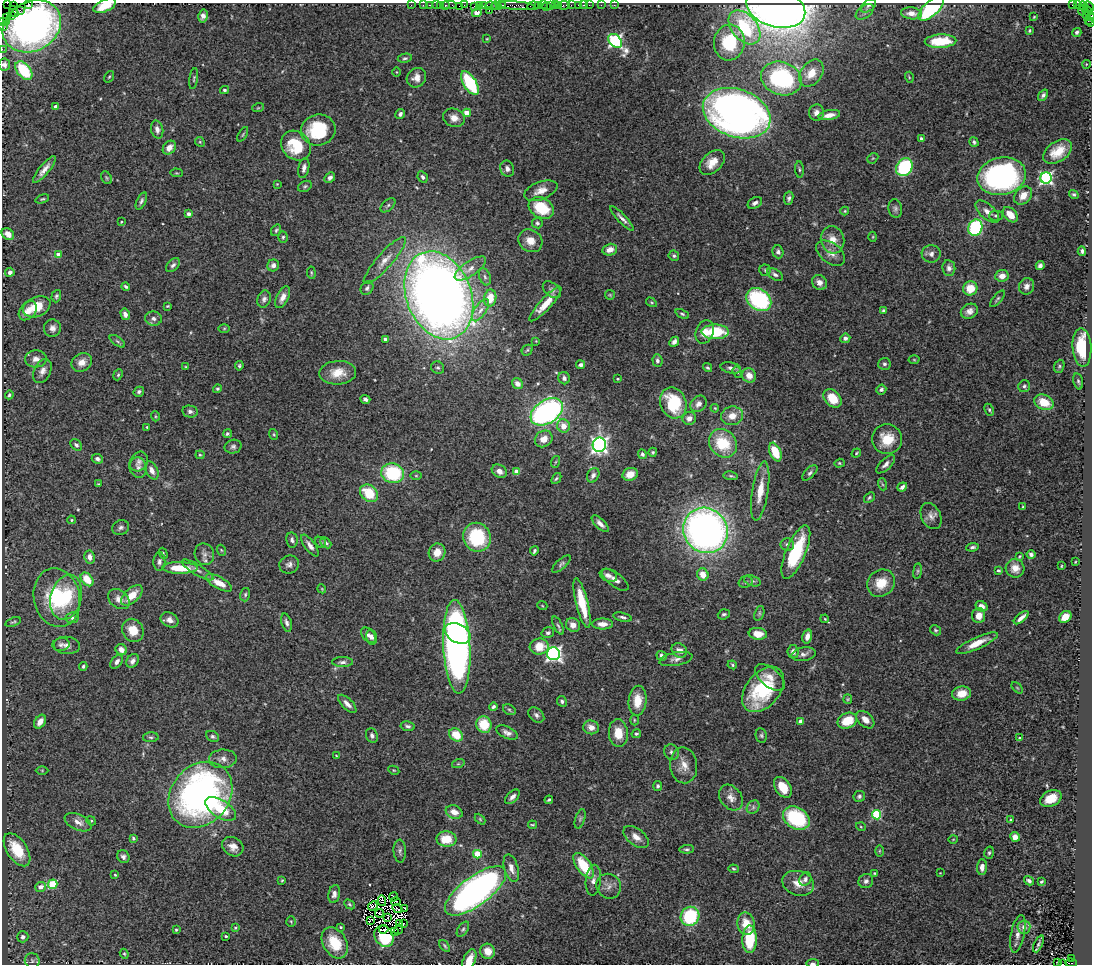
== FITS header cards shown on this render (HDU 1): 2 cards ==
NAXIS1  =                 1090
NAXIS2  =                  962

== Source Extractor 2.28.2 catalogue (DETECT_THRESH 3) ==
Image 1090 x 962 px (HDU 1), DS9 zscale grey, 1 PNG px = 1 image px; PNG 1094 x 966 px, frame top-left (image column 1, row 962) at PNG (2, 3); each listed source drawn as its Kron ellipse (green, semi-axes under 4 px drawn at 4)
Background 1.23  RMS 0.037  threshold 0.111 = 3 sigma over >= 5 px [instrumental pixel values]
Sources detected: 494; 9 with non-positive FLUX_AUTO (blend fragments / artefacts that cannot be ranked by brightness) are neither listed nor drawn; the other 485 listed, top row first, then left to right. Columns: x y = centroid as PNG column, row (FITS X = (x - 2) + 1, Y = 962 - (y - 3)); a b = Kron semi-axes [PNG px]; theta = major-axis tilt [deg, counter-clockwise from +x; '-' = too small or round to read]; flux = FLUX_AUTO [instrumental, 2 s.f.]
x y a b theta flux
7 3 2 2 - 7.7
28 3 2 2 - 64
13 5 2 2 - 5.2
411 5 2 2 - 32
423 5 2 2 - 62
430 5 3 2 - 97
436 5 2 2 - 71
440 5 2 2 - 56
445 5 3 3 - 140
449 5 7 2 0 120
464 5 2 2 - 36
483 5 3 2 - 83
501 5 5 2 - 230
538 5 4 2 - 120
543 5 3 2 - 45
551 5 3 2 - 150
555 5 3 2 - 98
559 5 3 2 - 69
564 5 6 3 9 150
571 5 2 2 - 23
578 5 3 3 - 140
583 5 3 2 - 71
589 5 2 2 - 43
601 5 2 2 - 17
614 5 2 2 - 27
1072 5 3 2 - 90
1077 5 2 2 - 16
105 6 12 6 23 58
460 6 3 2 - 83
475 6 3 2 - 74
479 6 3 2 - 85
491 6 6 3 -3 230
496 6 5 3 - 290
516 6 19 4 -5 490
533 6 6 3 7 220
547 6 4 2 - 160
868 6 8 5 34 6.6
1083 6 5 3 - 82
1089 6 6 3 -48 130
776 8 30 19 -17 2300
931 9 16 7 42 200
20 10 3 2 - 28
489 10 2 2 - 51
1082 11 5 2 - 42
1087 11 5 3 - 55
14 12 6 3 -59 300
865 12 10 6 37 9.3
477 13 5 4 - 33
911 13 10 6 -6 23
1086 15 2 2 - 220
11 16 2 2 - 38
203 16 6 5 - 13
1034 17 3 2 - 2.3
1091 17 4 2 - 67
6 18 2 2 - 60
1088 20 3 3 - 52
2 22 4 2 - 33
6 22 2 2 - 49
1091 22 4 2 - 61
3 26 4 2 - 87
32 26 30 24 29 1100
744 27 19 12 -50 200
1029 30 3 2 - 2.7
1077 32 4 4 - 4.9
487 39 3 2 - 1.8
615 41 8 6 -45 570
940 41 16 6 2 94
729 42 18 15 83 150
2 49 2 2 - 32
405 58 7 4 10 4.6
1086 64 4 3 - 1.7
4 65 6 5 - 6.6
24 70 11 6 -51 110
396 72 4 3 - 2.1
811 73 15 10 53 39
109 77 6 3 54 2.7
909 77 5 3 - 2.5
416 78 10 9 - 20
781 78 21 16 -19 310
194 79 11 4 82 4.5
470 83 13 6 -58 190
224 90 4 3 - 3.8
1043 95 6 4 54 6.5
56 107 4 4 - 9.2
258 108 6 3 18 2.8
467 113 4 4 - 39
737 113 35 24 -20 1600
816 113 8 7 - 14
400 114 5 4 - 6.4
829 115 11 5 11 19
454 118 11 9 -21 22
157 129 9 6 -77 12
318 130 17 15 14 140
243 134 8 3 60 3.4
921 139 4 3 - 8.8
200 142 5 4 - 2.5
974 142 5 4 - 4.5
296 146 16 13 -45 100
169 148 7 6 - 18
1058 152 16 10 35 44
873 158 6 4 43 3.2
712 162 14 9 43 34
904 167 9 7 56 240
304 168 10 5 79 11
507 169 8 7 - 12
799 169 8 3 -86 4
44 170 16 5 50 18
176 173 6 2 -5 2.1
1002 176 24 18 12 640
422 177 6 4 -62 6
106 178 7 5 -56 4
330 178 6 4 46 7.8
1046 178 6 5 - 520
277 184 3 3 - 1.8
305 186 7 5 27 4.4
541 191 17 8 20 25
1023 195 10 7 48 27
1074 195 5 4 - 4.3
789 198 7 4 81 5.8
42 199 7 3 17 3.3
141 201 9 4 64 6.6
755 203 8 5 28 9.2
388 205 9 5 43 5
541 208 13 10 -30 96
895 208 9 6 -81 7.6
845 211 4 4 - 2.6
987 212 14 7 -41 17
189 214 4 3 - 7
1010 215 9 6 -46 34
996 216 7 5 0 4.9
622 218 16 4 -47 11
121 222 3 2 - 1.9
537 223 5 5 - 5.4
975 228 8 7 - 240
276 230 6 4 57 4.2
8 234 7 5 -41 21
283 237 5 4 - 4.1
873 237 5 3 - 2.3
832 240 14 11 -75 31
530 241 13 11 -35 29
610 250 7 5 13 19
1082 251 5 3 - 5.6
778 252 6 5 - 7
831 253 16 10 -36 22
58 254 4 4 - 19
931 254 9 8 - 11
674 256 5 5 - 5.1
385 261 30 7 48 29
173 265 8 5 43 8.3
273 265 6 5 - 11
1040 266 4 4 - 7.1
949 268 8 6 -83 9.5
470 269 18 7 35 19
765 270 5 5 - 4.1
10 272 4 4 - 9.2
311 273 6 3 -83 3.3
775 274 9 5 -32 7.3
1002 276 7 6 - 18
485 277 9 5 -70 6.9
819 282 8 7 - 15
1027 286 8 7 - 13
126 287 4 3 - 4.3
367 288 7 5 53 6.3
970 288 7 7 - 45
552 290 10 6 -40 8.5
439 295 45 32 -68 3000
610 295 5 5 - 2.8
56 296 6 4 72 4.8
283 297 12 6 64 19
490 298 8 6 82 42
264 299 8 6 69 8.6
997 299 10 3 49 4.3
759 300 13 10 -36 270
651 302 6 3 -31 2.7
545 304 23 6 48 37
167 306 4 2 - 2.6
37 307 14 9 24 57
480 310 13 6 56 14
883 310 4 3 - 3.5
28 311 11 7 50 20
969 311 9 7 26 14
125 314 6 4 -76 15
682 314 7 4 -25 4.5
153 319 8 7 - 9.8
52 328 8 8 - 13
224 328 6 4 1 3
705 332 12 8 69 26
715 332 13 7 0 120
845 338 5 4 - 7.3
385 339 4 3 - 8.9
117 341 9 4 -35 5.1
536 341 3 3 - 1.8
674 342 5 4 - 9.2
1082 347 19 9 -87 110
527 350 6 5 - 3.9
36 359 11 8 2 16
657 360 6 5 - 7
914 360 5 3 - 2.5
82 362 10 8 32 25
884 364 6 6 - 5.8
580 365 4 4 - 6.9
239 366 4 4 - 3.9
1059 366 7 5 69 3.9
186 367 3 3 - 2.5
438 368 7 6 - 5.5
708 368 5 4 - 3.6
731 368 10 5 -11 9.1
42 371 13 8 65 15
737 372 6 4 -69 3.7
338 373 18 12 3 40
118 375 6 4 67 3.7
749 375 7 6 - 25
564 378 6 5 - 7.1
617 379 3 2 - 2.9
1078 381 8 4 -77 4.7
517 384 6 5 - 14
1024 386 6 6 - 5.5
217 389 4 4 - 3.8
881 389 5 4 - 6.4
139 392 5 4 - 5.8
9 395 4 4 - 4.5
832 398 10 7 -47 51
365 399 5 3 - 6.2
1044 402 10 7 -23 50
673 403 16 13 -67 130
699 404 9 7 47 14
715 408 4 3 - 2.3
989 410 6 4 -63 4
190 411 8 6 -11 8.1
547 412 18 11 33 690
155 416 5 3 - 2.5
732 416 11 9 12 30
689 418 7 6 - 13
564 426 7 6 - 27
147 427 3 3 - 2.8
227 434 4 4 - 4.4
274 434 6 3 -70 3.1
544 439 9 7 38 24
887 439 15 15 - 56
723 443 15 13 -48 100
76 445 6 5 - 6.7
599 445 7 6 - 850
233 447 8 7 - 7.7
653 452 4 4 - 3.6
775 452 10 5 -67 70
856 453 5 3 - 2.7
642 454 5 4 - 5.4
200 455 4 4 - 2.8
97 459 6 5 - 8.6
139 462 10 8 54 10
555 462 6 4 70 3.1
839 463 5 4 - 3.2
886 464 12 5 44 11
138 467 10 8 -74 11
152 470 10 6 -63 15
499 471 8 6 -30 17
517 472 4 4 - 46
393 473 11 10 - 170
810 473 9 5 45 6.9
630 474 8 6 21 27
593 475 8 6 60 10
416 476 6 4 0 2.9
731 476 7 4 -7 4
556 478 6 4 49 4
98 484 4 3 - 2.4
882 484 6 4 -71 3.3
902 487 5 3 - 8.2
760 491 30 8 81 48
369 493 10 7 -41 79
869 497 6 4 40 4.7
1023 507 4 2 - 2.3
931 516 14 9 -64 17
71 520 4 3 - 2.7
600 524 11 5 -44 12
121 528 8 7 - 7.7
705 530 23 21 -50 1400
477 537 15 13 -61 160
292 540 7 5 -79 7.4
321 542 6 5 - 4.1
326 543 6 4 -43 6.3
787 544 7 6 - 7
310 546 13 5 -54 13
973 547 6 3 7 5.1
221 550 5 3 - 2.5
534 551 5 3 - 4.4
437 552 9 8 - 31
796 552 28 10 67 160
163 553 6 3 -71 3.8
204 554 11 9 -69 13
1031 554 4 4 - 6.6
1019 556 3 3 - 2.7
90 557 6 5 - 15
159 562 9 6 88 8
1075 562 3 2 - 1.7
289 564 10 9 - 11
561 564 11 5 42 6.4
1061 566 4 2 - 2
180 568 18 5 -1 70
1015 568 9 9 - 24
197 570 18 5 -31 13
998 570 4 4 - 5
917 571 8 4 82 4.1
703 574 6 5 - 31
608 575 9 6 -22 13
87 579 8 5 -49 50
615 580 16 6 -37 13
752 581 9 5 -18 6.2
745 582 7 5 17 6
219 583 14 6 -28 36
881 583 15 13 42 52
322 589 4 3 - 2.3
132 595 13 7 43 40
245 595 7 5 75 4.5
66 597 23 15 75 120
57 598 30 23 -77 200
119 599 12 8 -38 18
582 603 25 6 -76 82
542 605 5 3 - 2.1
981 606 6 5 - 17
759 613 8 4 72 4.6
724 614 6 5 - 5.2
979 616 7 6 - 25
622 617 9 4 -13 6.6
1065 617 7 5 39 34
72 618 7 5 10 6.1
1021 618 9 3 39 14
825 619 4 3 - 2.2
170 620 9 7 -26 15
13 622 8 3 20 4.2
286 623 9 5 -73 8.6
602 624 10 5 0 17
573 625 7 6 - 17
558 626 10 4 -64 5.4
133 630 12 10 -58 41
935 630 6 4 -32 4
458 633 14 9 -28 320
548 633 6 5 - 6.1
758 634 9 6 -5 32
369 635 9 6 -46 9.7
371 637 7 5 -76 7.9
807 637 7 4 73 16
977 643 23 6 24 40
61 645 8 6 10 7.9
67 645 13 8 -5 15
539 646 9 8 - 41
457 647 47 13 -87 1500
121 650 6 5 - 18
679 650 8 6 -35 14
793 652 6 5 - 12
553 654 6 6 - 730
804 654 12 6 10 11
662 656 5 4 - 9.6
676 659 17 6 11 13
133 661 7 5 55 11
117 662 8 5 52 9.8
342 662 10 5 0 8.2
732 665 5 4 - 3.2
83 666 4 4 - 3.9
770 677 17 9 -39 26
1017 688 7 2 -45 2.1
763 689 26 16 51 160
962 693 9 7 9 36
848 699 5 4 - 2.8
562 701 5 4 - 5.6
637 701 15 9 86 47
347 704 11 5 -45 13
493 707 4 3 - 5.1
509 710 7 5 -31 4.1
536 715 9 6 -41 8.1
634 720 5 3 - 2.6
865 720 10 7 -43 19
847 721 10 7 25 59
40 722 7 5 57 21
801 722 4 4 - 25
484 725 8 7 - 66
408 726 7 5 -10 6.9
591 727 8 7 - 19
507 733 12 6 -23 11
618 733 14 9 -85 42
636 734 5 4 - 4.1
456 735 7 6 - 53
761 735 7 5 -81 4.9
213 736 7 5 -31 5.1
372 736 7 6 - 7.6
151 737 8 5 1 5
1020 738 4 3 - 3.3
671 752 8 7 - 8
336 755 3 2 - 1.8
223 759 14 9 2 16
458 764 6 4 18 3.8
684 765 18 13 -86 30
42 770 6 4 0 3
394 770 6 4 -28 2.7
658 786 5 4 - 6.7
783 787 11 7 -56 50
200 795 36 29 49 1000
859 796 6 5 - 5.5
512 797 9 5 45 11
731 798 14 10 -51 19
1051 798 11 7 26 36
549 800 4 2 - 3.2
753 807 7 6 - 6.6
221 809 17 8 -33 74
454 812 9 6 -22 23
877 815 5 4 - 180
796 818 14 10 -32 210
480 819 6 4 -46 3.2
580 819 10 5 72 6.2
1011 820 3 3 - 6.4
91 821 5 4 - 3
78 822 14 7 -25 19
532 825 4 3 - 2.7
861 827 5 3 - 2.3
636 837 14 8 -38 20
1015 837 5 4 - 19
133 838 3 3 - 3.9
447 839 10 7 -2 54
953 839 4 3 - 1.8
233 847 11 9 -35 22
687 849 7 4 4 5
17 850 19 10 -57 77
400 851 11 6 -86 8.1
879 851 6 4 90 3.2
989 853 6 4 74 4.1
477 854 4 4 - 78
123 857 7 6 - 8
584 866 15 7 -55 95
982 867 8 5 86 12
511 868 14 7 -75 20
733 869 5 4 - 3.4
875 873 4 3 - 2.9
940 873 2 2 - 1.4
115 875 4 4 - 3.1
805 879 7 5 56 7.7
282 880 4 3 - 2.4
593 880 15 7 85 14
866 881 7 7 - 8.1
1029 881 5 4 - 7.5
1041 882 3 3 - 3
798 883 16 12 -17 32
53 884 5 4 - 120
609 886 13 12 - 17
41 887 5 5 - 17
475 891 36 14 36 1100
334 894 9 5 79 11
393 897 4 3 - 0.28
382 901 5 3 - 2.4
396 901 5 2 - 0.39
350 904 6 4 -41 3.5
373 906 5 2 - 1
404 908 2 2 - 3.1
397 909 5 2 - 1.1
379 913 4 2 - 6.3
690 916 10 9 - 160
387 917 4 2 - 1.5
291 921 5 4 - 3
370 921 4 2 - 0.61
399 924 3 2 - 0.68
403 924 3 2 - 2.6
746 924 11 8 -79 46
341 927 3 2 - 3
1024 927 7 6 - 15
235 928 3 3 - 3.5
384 929 5 2 - 6.9
463 929 8 5 56 5.1
176 930 3 3 - 3
399 930 5 2 - 4.1
394 932 4 2 - 12
1018 934 19 6 78 18
226 936 3 3 - 3.6
384 936 11 9 -55 120
23 937 6 5 - 9.2
750 939 14 7 89 110
335 943 17 11 -60 74
1038 944 9 4 67 5.4
445 946 7 3 -52 3.7
488 951 7 7 - 28
124 954 5 4 - 3
1071 958 4 3 - 140
469 960 11 6 65 29
32 961 7 7 - 7.1
1058 962 3 2 - 1.6
813 963 6 3 3 6.1
1071 963 6 3 -2 580
1063 964 2 2 - 13
At the frame edge (FLAGS 8, measured only in part): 15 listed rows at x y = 7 3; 28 3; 105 6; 1089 6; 1091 17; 2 22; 1091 22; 3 26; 2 49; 4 65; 475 891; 469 960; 813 963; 1071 963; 1063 964
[9 non-positive-flux detections neither listed nor drawn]